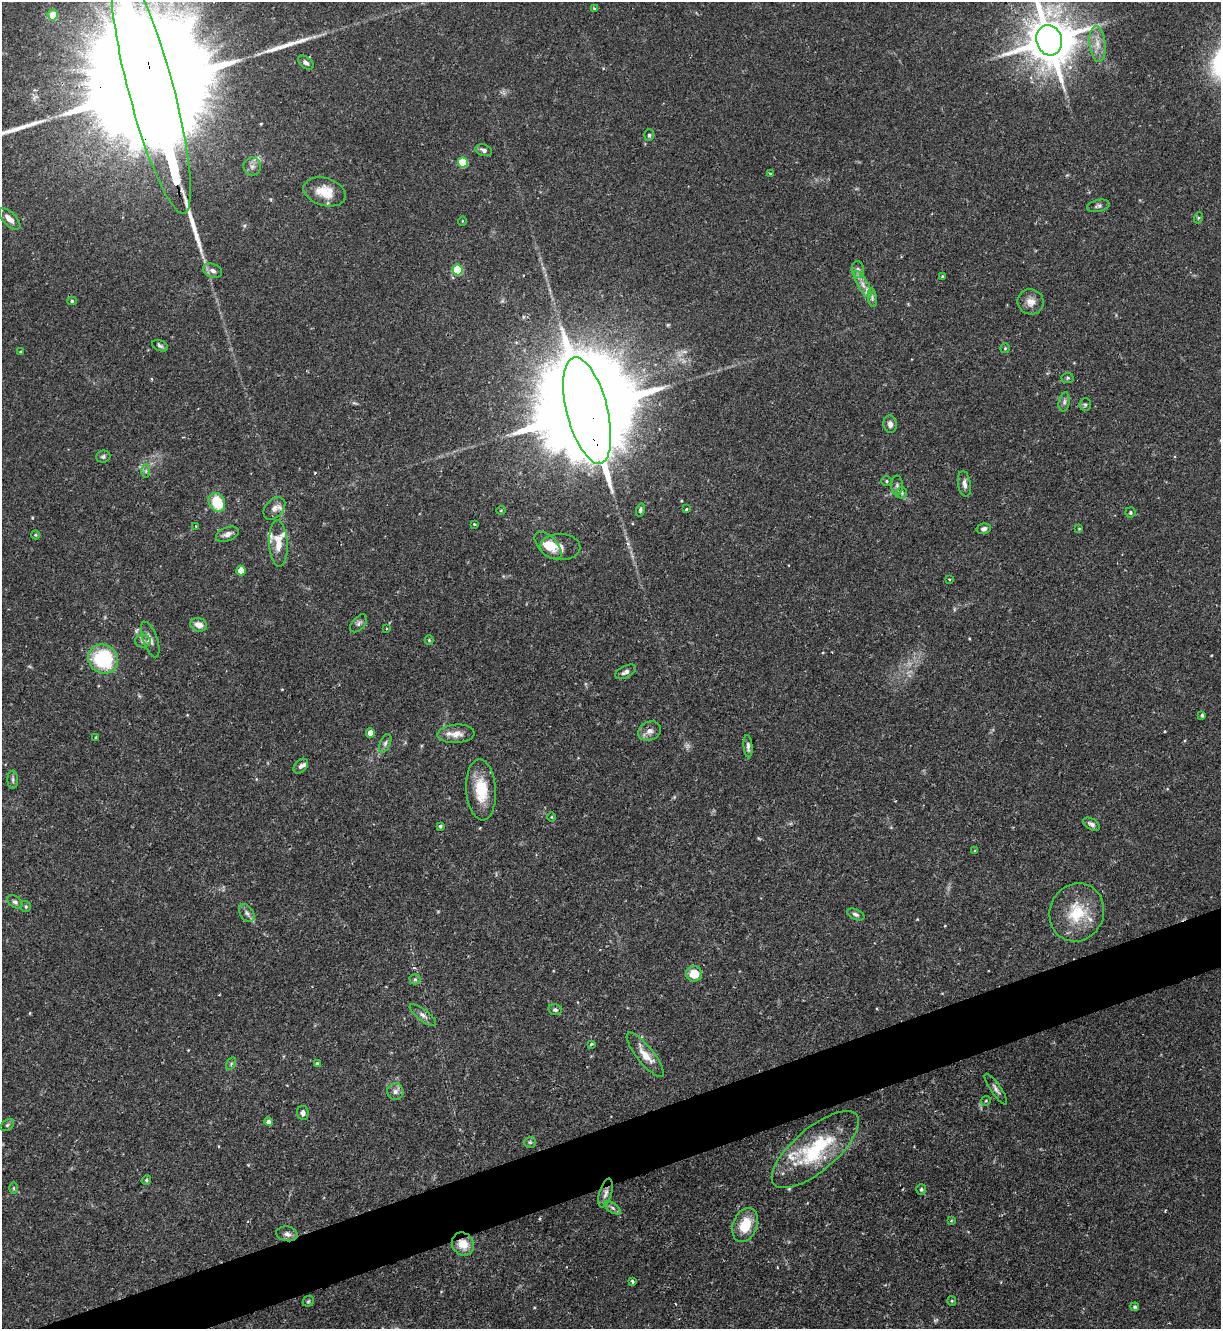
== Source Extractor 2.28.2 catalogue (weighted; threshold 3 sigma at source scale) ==
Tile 7 of 4 x 4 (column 3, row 2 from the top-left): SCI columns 2584-3802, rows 2655-3981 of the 5293 x 5308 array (HDU 1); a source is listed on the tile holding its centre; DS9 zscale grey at full resolution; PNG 1223 x 1331 px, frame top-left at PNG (2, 2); each listed source drawn as its Kron ellipse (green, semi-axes under 4 px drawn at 4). Shown black and unused: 4% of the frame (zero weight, under 2 of 3 exposures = <1% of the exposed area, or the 3 px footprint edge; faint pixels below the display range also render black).
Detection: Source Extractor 2.28.2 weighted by HDU 2 'WHT'; one run over the whole footprint, this tile lists its part. Background 0.0844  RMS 0.0045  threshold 0.0203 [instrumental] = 3 sigma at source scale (4.5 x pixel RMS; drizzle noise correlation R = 1.50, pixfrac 1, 0.05/0.05 arcsec/px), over >= 5 px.
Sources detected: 123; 2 too faint to see at this stretch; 2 cosmic-ray / hot-pixel residue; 3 long thin detections or spike segments (spike, bleed or trail) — neither listed nor drawn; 5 inside a brighter listed object's ellipse — not listed separately; the other 111 listed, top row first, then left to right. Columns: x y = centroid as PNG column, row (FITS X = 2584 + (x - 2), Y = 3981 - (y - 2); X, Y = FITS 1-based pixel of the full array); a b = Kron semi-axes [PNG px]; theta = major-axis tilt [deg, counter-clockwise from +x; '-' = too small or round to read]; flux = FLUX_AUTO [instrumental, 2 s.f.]
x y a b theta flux
594 9 3 3 - 0.63
53 15 5 5 - 6.9
1049 40 15 13 -73 2300
1097 44 18 8 -85 5
306 63 9 5 -37 1.4
151 89 129 22 -75 49000
649 135 6 5 - 0.75
484 150 8 5 -20 1.7
463 162 5 5 - 19
252 167 9 9 - 2.2
770 173 4 2 - 0.35
325 192 22 14 -16 9.3
1098 206 11 6 12 1.2
1198 218 5 3 - 0.53
9 219 13 6 -44 3.7
462 221 5 3 - 0.33
858 269 8 6 -88 1.4
457 270 5 5 - 25
212 271 10 6 -20 2.1
942 277 3 3 - 0.6
863 284 15 5 -60 3.2
872 298 9 4 -82 1.3
72 301 5 4 - 0.67
1031 302 13 12 - 4.1
160 346 8 5 -24 1
1005 348 5 4 - 0.53
21 352 4 3 - 0.67
1068 378 6 5 - 0.7
1064 402 10 5 77 1.3
1085 404 6 5 - 0.83
587 410 55 20 -76 19000
890 424 8 6 -81 2.1
103 456 7 6 - 1
146 471 7 4 90 0.79
887 481 5 5 - 0.63
964 484 13 6 -81 2.2
897 486 10 6 -90 1.4
902 493 5 5 - 0.78
217 502 10 7 -61 15
274 508 13 9 47 3
686 509 3 3 - 1
501 510 5 3 - 0.39
640 510 7 4 76 0.9
1130 512 5 5 - 0.63
474 524 3 3 - 0.49
196 526 4 3 - 0.42
984 529 7 5 12 1.6
1079 529 4 3 - 0.31
227 534 12 6 22 2.5
36 535 4 3 - 0.4
278 543 23 9 -87 6.7
548 546 17 9 -46 7
560 547 20 13 -1 4.5
241 570 5 4 - 7.9
949 579 3 2 - 0.39
359 623 11 6 48 1.4
199 625 8 6 -18 4.2
387 629 3 3 - 0.5
150 639 19 7 -70 2.7
429 640 4 4 - 0.49
143 641 8 6 1 1.4
103 659 15 14 - 37
626 672 11 6 26 1.8
1202 715 4 3 - 0.76
650 731 12 9 24 2.9
370 733 5 4 - 6
456 734 18 9 4 4.9
96 737 3 3 - 1.1
385 743 10 5 66 1.3
748 746 11 4 -85 1.4
301 766 8 6 48 1.6
13 780 9 5 -87 1.1
481 790 30 15 -86 15
551 817 5 3 - 0.4
1092 824 9 5 -30 1.7
440 826 4 4 - 0.77
975 851 3 3 - 0.63
15 902 8 5 -37 1.2
26 906 5 5 - 0.74
1077 912 29 27 66 19
247 913 10 6 -54 1.8
856 914 9 5 -24 1.2
694 974 8 7 - 8.7
415 979 5 5 - 0.71
555 1010 7 5 -13 1.1
423 1015 16 5 -37 2.1
591 1044 4 4 - 0.64
645 1055 28 8 -51 6.6
231 1064 7 4 58 0.82
317 1064 4 3 - 1.2
996 1089 18 5 -55 1.8
395 1092 8 8 - 2
986 1101 5 4 - 0.57
303 1113 7 5 -82 1.6
268 1122 4 4 - 2
7 1125 7 5 36 0.82
530 1142 6 5 - 0.87
815 1150 54 21 40 38
146 1180 5 4 - 0.61
14 1188 6 4 90 0.57
921 1189 5 5 - 0.79
606 1193 15 6 74 2.2
613 1208 9 4 -36 1.3
951 1221 3 3 - 0.61
745 1225 18 12 69 12
287 1234 11 7 -10 2.1
463 1244 12 10 -51 7.4
632 1282 3 3 - 1.3
308 1301 6 5 - 0.6
952 1301 5 4 - 0.51
1135 1307 4 4 - 0.7
Overlapping masked pixels (flux is a lower limit): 3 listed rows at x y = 151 89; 587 410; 463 1244
Isophote crosses this tile's border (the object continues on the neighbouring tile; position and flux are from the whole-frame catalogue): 2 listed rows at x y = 1049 40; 151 89